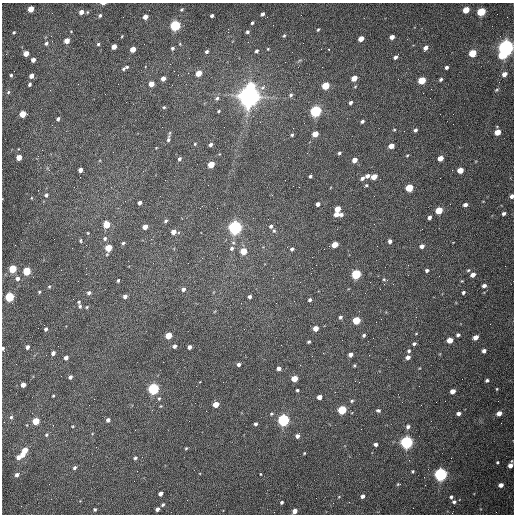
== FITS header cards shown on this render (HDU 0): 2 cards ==
NAXIS1  =                  512 /fastest changing axis
NAXIS2  =                  512 /next to fastest changing axis

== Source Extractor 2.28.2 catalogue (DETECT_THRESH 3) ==
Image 512 x 512 px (HDU 0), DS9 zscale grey, 1 PNG px = 1 image px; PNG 516 x 516 px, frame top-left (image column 1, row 512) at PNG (2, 3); no overlay
Background 1530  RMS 23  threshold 69.6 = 3 sigma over >= 5 px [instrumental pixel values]
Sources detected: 229; all 229 listed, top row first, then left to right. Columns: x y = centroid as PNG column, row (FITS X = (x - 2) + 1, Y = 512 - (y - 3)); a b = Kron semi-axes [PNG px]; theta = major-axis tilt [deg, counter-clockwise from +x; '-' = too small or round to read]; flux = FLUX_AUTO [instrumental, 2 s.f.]
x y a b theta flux
103 3 5 2 - 4.2e+03
31 9 4 4 - 3.0e+04
182 9 4 3 - 2.2e+03
466 10 5 4 - 3.2e+04
81 12 4 4 - 1.0e+04
481 12 5 4 - 9.5e+04
262 14 4 3 - 4.0e+03
100 15 4 4 - 3.1e+03
212 16 4 3 - 4.1e+03
145 17 4 4 - 1.0e+04
252 23 3 3 - 2.5e+03
175 25 5 4 - 2.6e+05
318 30 4 3 - 1.7e+03
14 32 3 3 - 1.7e+03
247 32 4 3 - 3.1e+03
284 35 5 3 - 2.0e+03
51 36 3 2 - 1.5e+03
122 36 4 2 - 1.2e+03
392 37 4 4 - 7.9e+03
361 39 5 4 - 1.6e+04
67 41 4 4 - 1.8e+04
46 43 5 4 - 3.3e+03
98 44 4 4 - 2.3e+03
180 44 4 3 - 1.4e+03
114 47 4 4 - 1.6e+04
172 48 4 4 - 2.7e+03
426 48 5 4 - 7.1e+03
506 48 6 5 - 1.0e+06
133 49 4 4 - 2.0e+04
268 49 4 3 - 1.4e+03
321 49 2 2 - 8.2e+02
328 49 3 2 - 1.4e+03
256 51 4 4 - 3.4e+03
207 52 4 4 - 3.5e+03
26 53 4 4 - 2.0e+04
472 53 5 4 - 5.5e+04
502 55 6 5 - 4.4e+04
395 57 4 3 - 4.5e+03
33 60 4 4 - 9.0e+03
127 67 5 4 - 1.8e+03
446 67 4 3 - 3.7e+03
123 69 5 4 - 2.2e+03
198 73 5 4 - 2.6e+04
504 74 5 4 - 8.4e+03
11 75 3 3 - 2.2e+03
31 76 4 4 - 1.1e+04
163 78 4 4 - 9.9e+03
354 78 5 4 - 2.2e+04
441 79 4 3 - 2.9e+03
422 80 5 4 - 6.1e+04
30 84 4 3 - 3.2e+03
151 84 4 4 - 1.5e+04
251 86 6 5 - 5.5e+04
325 86 5 4 - 6.9e+04
355 87 5 3 - 1.4e+03
496 90 5 3 - 1.8e+03
8 92 5 4 - 2.0e+03
105 94 2 2 - 8.3e+02
291 95 6 5 - 3.6e+03
249 96 8 7 - 2.0e+06
217 98 6 5 - 3.4e+03
351 102 4 3 - 3.8e+03
164 107 4 4 - 1.7e+03
218 111 4 2 - 1.7e+03
315 111 5 5 - 3.5e+05
22 114 5 4 - 4.3e+04
58 119 4 3 - 3.5e+03
362 121 4 3 - 3.2e+03
293 128 2 2 - 7.2e+02
394 130 4 3 - 1.3e+03
415 130 4 4 - 3.6e+03
497 132 5 4 - 2.1e+04
315 134 5 4 - 2.3e+04
292 135 3 3 - 2.0e+03
168 139 8 4 82 3.7e+03
195 144 3 3 - 1.4e+03
210 145 4 3 - 4.4e+03
391 146 5 4 - 1.4e+04
339 153 3 3 - 2.7e+03
407 155 3 3 - 1.4e+03
19 157 4 4 - 2.5e+04
440 158 5 4 - 1.8e+04
179 159 5 4 - 3.0e+03
355 160 4 4 - 1.2e+04
211 164 5 4 - 3.5e+04
80 170 4 4 - 8.2e+03
460 170 5 4 - 2.6e+04
310 176 3 3 - 2.5e+03
367 176 4 4 - 6.5e+03
374 177 5 4 - 2.2e+04
362 178 4 3 - 4.6e+03
366 185 4 3 - 1.8e+03
299 187 2 2 - 1.0e+03
409 188 5 4 - 6.7e+04
46 195 5 5 - 3.5e+03
512 196 4 3 - 6.1e+03
31 198 4 3 - 1.2e+03
140 203 4 4 - 5.8e+03
318 204 4 4 - 6.0e+03
465 205 4 3 - 5.7e+03
337 209 5 4 - 2.6e+04
439 210 5 4 - 4.8e+04
504 213 4 3 - 3.8e+03
336 214 4 4 - 1.3e+04
341 215 4 4 - 4.6e+03
429 217 4 3 - 5.2e+03
166 221 5 3 - 2.8e+03
107 225 5 4 - 4.4e+04
271 226 4 4 - 3.6e+03
145 227 4 4 - 1.5e+04
235 227 5 5 - 6.7e+05
274 231 6 5 - 2.5e+03
173 232 4 4 - 1.3e+04
88 233 4 3 - 1.3e+03
105 238 5 5 - 3.4e+03
80 240 5 4 - 1.8e+03
390 241 4 4 - 4.8e+03
123 243 4 3 - 2.2e+03
233 243 6 5 - 2.7e+03
335 245 5 4 - 2.9e+04
422 246 5 4 - 6.0e+03
108 248 5 4 - 4.2e+04
231 248 6 5 - 3.8e+03
292 249 4 4 - 3.9e+03
243 251 5 4 - 3.8e+04
13 269 5 4 - 7.1e+04
427 270 4 3 - 3.1e+03
468 270 5 4 - 2.1e+03
27 271 5 4 - 8.3e+04
356 274 5 4 - 1.7e+05
473 275 5 4 - 9.2e+03
17 278 5 5 - 6.2e+03
384 279 5 4 - 2.1e+03
118 280 3 3 - 2.5e+03
484 286 5 4 - 5.0e+03
49 287 4 4 - 1.7e+03
183 289 4 4 - 5.1e+03
39 292 4 3 - 2.0e+03
463 292 4 3 - 2.7e+03
89 293 5 4 - 4.2e+03
125 296 4 3 - 6.1e+03
9 297 5 4 - 1.4e+05
249 297 4 3 - 3.9e+03
310 300 4 4 - 3.4e+03
79 302 3 3 - 1.7e+03
276 303 2 2 - 9.7e+02
80 306 6 4 -88 3.0e+03
87 307 5 4 - 1.9e+03
340 317 4 4 - 3.1e+03
381 319 2 2 - 8.5e+02
356 320 5 4 - 6.7e+04
316 328 4 4 - 1.7e+04
46 329 4 3 - 4.1e+03
364 335 4 3 - 2.6e+03
458 335 5 4 - 3.4e+03
168 336 5 4 - 3.5e+04
476 337 5 4 - 1.2e+04
450 340 5 4 - 2.0e+04
309 342 3 3 - 2.4e+03
414 344 4 3 - 3.2e+03
174 346 4 3 - 4.1e+03
27 347 4 3 - 5.9e+03
190 347 4 4 - 6.7e+03
3 348 4 3 - 2.7e+03
409 351 4 4 - 2.7e+03
484 351 4 4 - 5.5e+03
53 353 4 4 - 6.7e+03
350 354 4 4 - 6.9e+03
408 357 5 4 - 6.4e+03
66 358 4 4 - 6.6e+03
238 364 4 4 - 4.9e+03
354 365 3 3 - 1.8e+03
279 368 4 4 - 7.6e+03
70 377 4 3 - 4.8e+03
294 378 5 4 - 3.1e+04
487 380 4 4 - 2.9e+03
23 385 4 4 - 1.4e+04
153 389 5 5 - 3.5e+05
497 389 4 3 - 1.5e+03
297 390 3 3 - 2.1e+03
453 391 4 4 - 1.3e+04
53 396 3 3 - 1.5e+03
319 397 4 4 - 1.1e+04
159 398 5 4 - 2.2e+03
352 401 5 4 - 2.5e+03
216 404 4 4 - 2.2e+04
161 406 4 4 - 1.4e+03
342 410 5 4 - 1.0e+05
378 410 6 4 -5 3.2e+03
458 413 4 4 - 5.9e+03
499 413 5 4 - 1.1e+04
271 414 5 4 - 1.8e+03
11 417 5 4 - 2.6e+03
108 420 4 4 - 5.5e+03
283 420 5 5 - 4.3e+05
36 421 5 4 - 4.9e+04
256 424 4 3 - 3.3e+03
73 426 3 3 - 1.2e+03
408 427 5 5 - 4.8e+03
46 435 5 5 - 2.3e+03
297 436 4 4 - 6.6e+03
406 442 5 5 - 5.4e+05
375 444 4 4 - 4.5e+03
186 448 3 3 - 1.7e+03
25 450 4 4 - 1.7e+04
304 453 3 2 - 1.4e+03
23 454 4 4 - 1.4e+04
18 457 5 4 - 1.0e+04
135 458 4 4 - 3.0e+03
497 462 4 3 - 1.8e+03
510 465 5 4 - 8.7e+03
75 468 5 4 - 3.4e+03
413 471 3 3 - 2.0e+03
261 474 3 2 - 1.1e+03
440 474 5 5 - 6.1e+05
17 475 5 4 - 5.8e+03
399 484 5 3 - 1.8e+03
501 485 4 4 - 8.1e+03
160 493 4 4 - 7.1e+03
339 496 5 3 - 1.3e+03
362 496 4 3 - 5.7e+03
451 497 4 3 - 2.8e+03
316 498 2 2 - 3.3e+03
281 502 4 3 - 3.0e+03
454 502 5 4 - 3.6e+03
163 505 4 3 - 2.5e+03
95 509 4 4 - 2.3e+03
157 509 4 3 - 4.9e+03
295 511 4 4 - 1.3e+04
At the frame edge (FLAGS 8, measured only in part): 4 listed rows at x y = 103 3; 512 196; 3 348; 295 511